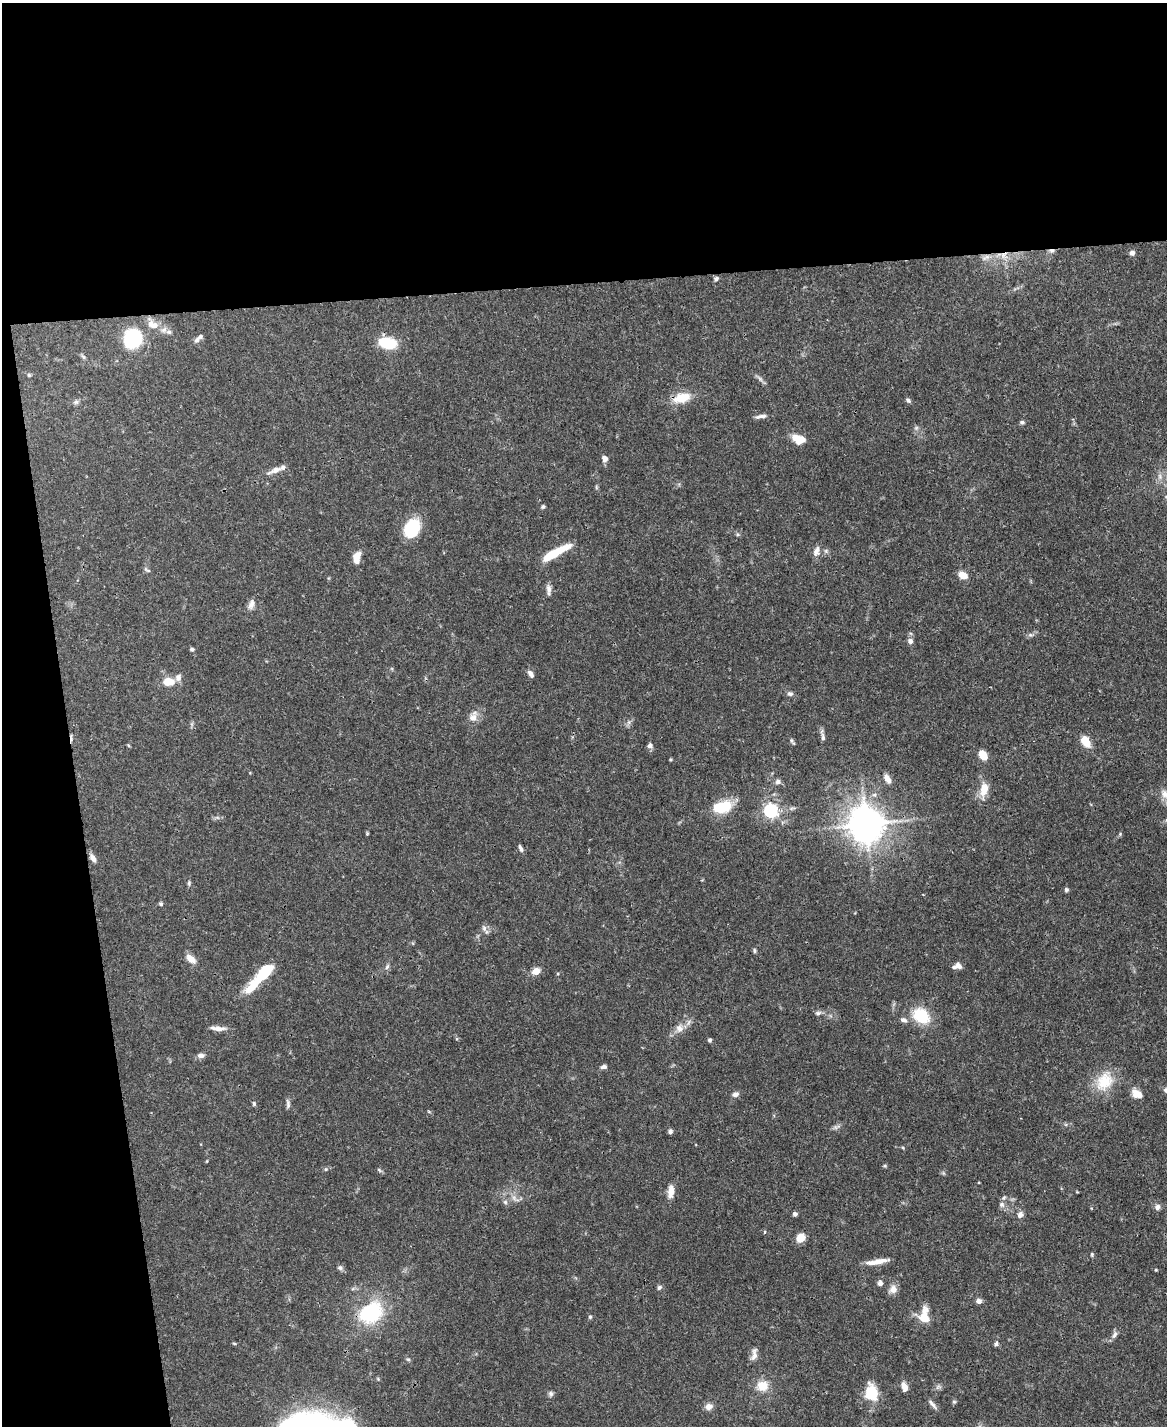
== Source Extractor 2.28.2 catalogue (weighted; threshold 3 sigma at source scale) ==
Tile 1 of 4 x 3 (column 1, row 1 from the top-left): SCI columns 3-1167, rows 3090-4513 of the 4666 x 4644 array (HDU 1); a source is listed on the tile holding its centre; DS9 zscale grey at full resolution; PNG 1169 x 1428 px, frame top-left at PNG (2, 3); no overlay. Shown black and unused: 26% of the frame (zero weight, under 3 of 4 exposures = <1% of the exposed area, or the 3 px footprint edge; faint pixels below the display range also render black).
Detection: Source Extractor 2.28.2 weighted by HDU 2 'WHT'; one run over the whole footprint, this tile lists its part. Background 0.0889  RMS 0.0036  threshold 0.0163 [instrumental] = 3 sigma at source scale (4.5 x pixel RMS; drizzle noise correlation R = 1.50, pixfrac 1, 0.05/0.05 arcsec/px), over >= 5 px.
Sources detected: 127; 1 inside a brighter object's white glare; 1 cosmic-ray / hot-pixel residue — not listed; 5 inside a brighter listed object's ellipse — not listed separately; the other 120 listed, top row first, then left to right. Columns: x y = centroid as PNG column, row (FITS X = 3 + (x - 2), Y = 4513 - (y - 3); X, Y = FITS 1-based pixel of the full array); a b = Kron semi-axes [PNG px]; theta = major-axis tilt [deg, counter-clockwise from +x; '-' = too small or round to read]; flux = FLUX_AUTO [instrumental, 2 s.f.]
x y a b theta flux
1052 251 8 5 8 1.1
1132 253 6 6 - 1.2
1004 255 11 8 -55 2.8
986 258 14 5 27 1.7
716 279 6 5 - 0.79
153 325 15 9 -27 4.4
169 332 9 6 -13 1.3
133 339 12 9 67 55
197 340 7 6 - 1
388 343 18 11 -12 13
83 357 8 4 -56 0.66
29 375 5 4 - 0.48
760 379 11 4 -45 1.2
682 398 16 9 15 9.2
908 400 7 5 -31 0.8
76 402 7 6 - 0.86
760 416 16 5 9 1.5
1022 422 6 5 - 0.69
916 428 6 5 - 0.7
798 439 14 9 -20 6.2
605 458 8 6 -73 1.7
275 470 21 7 22 2.8
543 506 5 4 - 0.62
412 529 17 13 65 20
816 551 14 8 73 2.1
826 551 6 6 - 0.75
555 553 30 7 29 14
357 557 12 7 78 5
147 570 10 4 -34 0.66
963 575 8 6 -19 5.1
549 589 12 7 -79 1.6
251 604 14 8 71 2
910 641 7 6 - 1.4
192 649 5 4 - 0.65
531 674 10 6 -57 1.4
178 677 9 7 77 1.6
168 681 11 8 -2 5.8
790 694 8 6 -9 0.99
473 718 12 11 - 2.9
629 722 7 4 72 0.82
823 737 12 5 -83 1.3
792 741 8 4 -53 0.75
1085 741 10 6 -56 8
650 745 8 6 64 1.1
983 755 9 6 -57 6.3
671 759 5 3 - 0.36
887 779 11 6 -58 2.4
778 781 7 6 - 1.3
984 790 20 10 81 5.1
1165 794 28 8 -63 3.6
721 807 21 12 12 13
771 811 6 6 - 80
866 824 11 11 - 600
1120 834 5 4 - 0.42
521 848 10 4 -63 0.95
93 858 11 6 -56 1.9
189 883 7 4 82 0.6
1066 890 6 5 - 0.68
161 904 6 5 - 0.61
484 928 9 6 -80 1.2
754 950 6 4 -88 0.61
191 959 12 8 -42 3.1
958 966 8 6 -47 1.7
387 967 8 5 63 0.88
536 971 7 6 - 4.3
265 973 25 14 44 10
818 1013 8 6 18 0.99
921 1016 16 13 -35 15
903 1020 9 6 -24 1.2
218 1028 20 5 -3 2.3
679 1028 12 10 76 2.8
710 1040 5 5 - 0.62
201 1055 10 6 6 1.3
604 1067 7 5 6 1.1
1104 1081 28 20 58 11
1166 1090 7 6 - 1.2
735 1094 7 6 - 1.7
1137 1094 12 7 -31 4.4
254 1104 6 4 -75 0.57
288 1104 14 5 -84 1.1
670 1131 6 5 - 0.88
903 1148 5 3 - 0.41
207 1161 5 3 - 0.31
885 1166 5 4 - 0.45
326 1169 5 5 - 0.59
379 1170 6 5 - 0.6
671 1191 15 7 86 3.3
515 1199 16 5 -34 1.7
505 1202 7 5 -46 0.82
1002 1205 8 7 - 1.3
1157 1207 8 7 - 1.4
795 1214 5 5 - 1
1020 1215 8 7 - 1.6
765 1232 5 3 - 0.4
800 1238 7 6 - 7.1
1092 1254 6 4 -72 0.48
877 1262 26 5 9 4
340 1268 8 6 -25 0.98
1156 1270 3 3 - 0.35
880 1283 7 6 - 1.3
659 1287 7 6 - 0.77
893 1289 10 9 - 2.6
979 1301 6 5 - 1.6
370 1312 27 21 36 27
924 1316 19 11 85 6.5
590 1317 5 5 - 0.52
1114 1335 11 6 63 1.3
234 1343 5 3 - 0.39
996 1344 6 5 - 0.77
754 1354 19 7 79 2.1
408 1359 5 5 - 0.57
763 1386 12 11 - 6
904 1386 10 6 -73 2.7
938 1387 7 5 34 0.85
871 1393 16 12 -89 13
551 1394 7 6 - 0.86
954 1402 5 5 - 0.54
932 1404 16 5 -49 1.4
709 1407 9 8 - 2.1
292 1422 50 20 32 29
Overlapping masked pixels (flux is a lower limit): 2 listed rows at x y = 1052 251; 1004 255
Isophote crosses this tile's border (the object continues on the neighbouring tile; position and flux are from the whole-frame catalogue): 3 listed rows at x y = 1165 794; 1166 1090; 292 1422